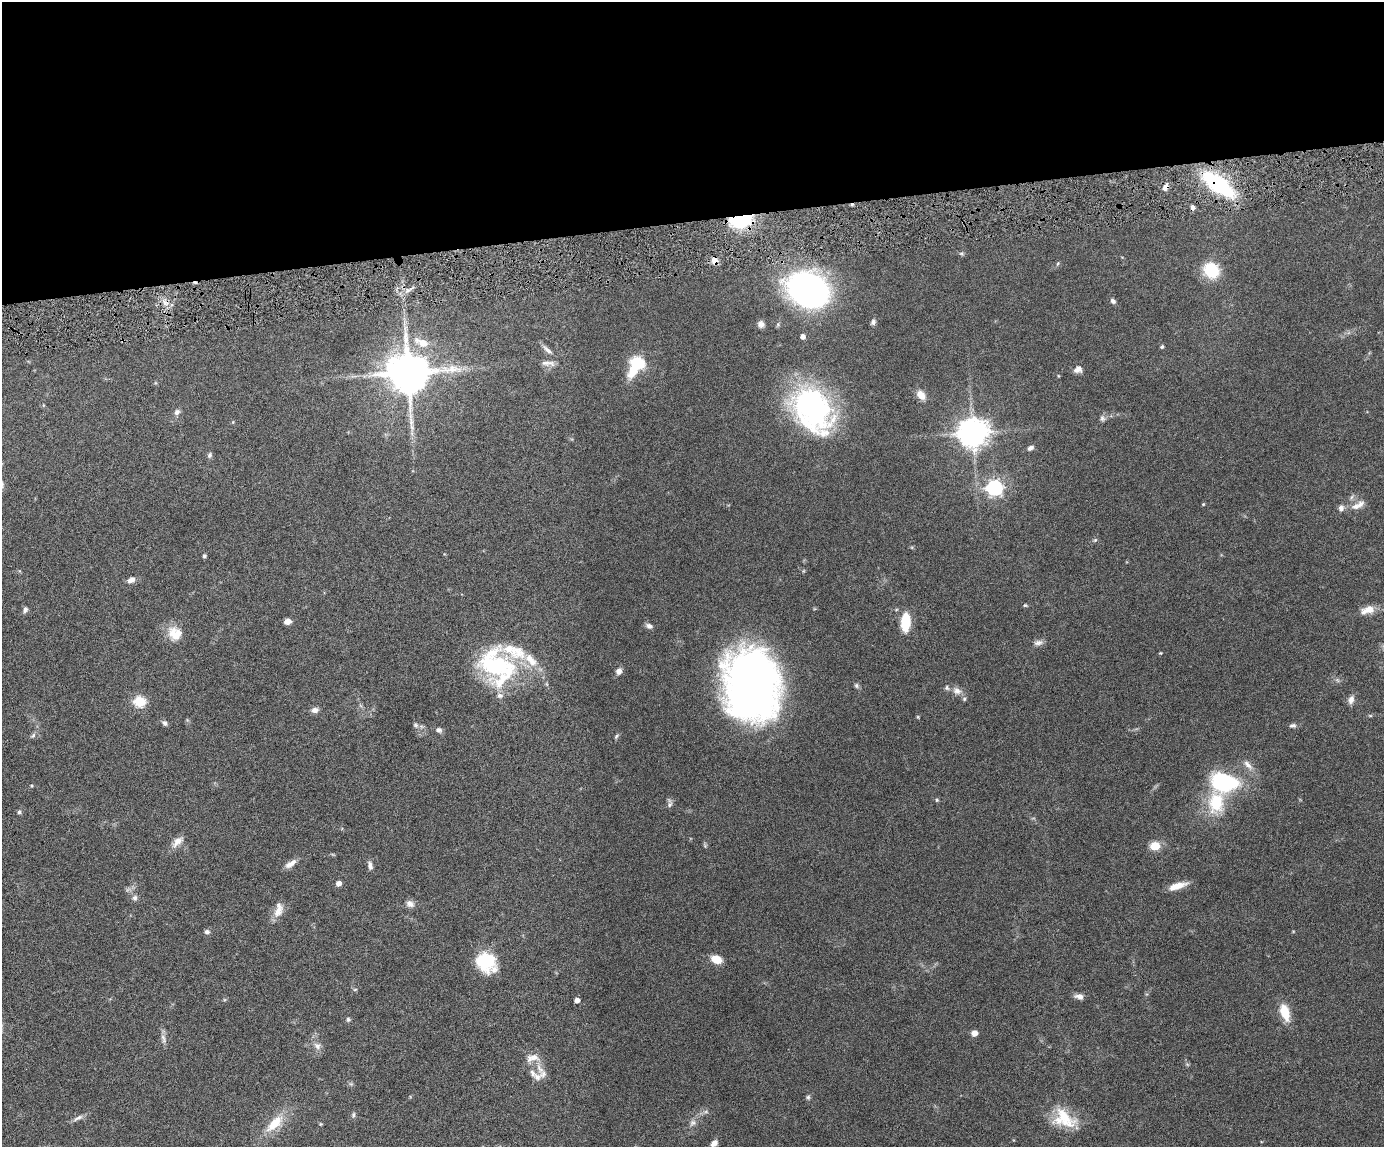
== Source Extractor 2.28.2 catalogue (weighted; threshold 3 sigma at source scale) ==
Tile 2 of 3 x 4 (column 2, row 1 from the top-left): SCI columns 1622-3003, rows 3438-4582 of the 4519 x 4583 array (HDU 1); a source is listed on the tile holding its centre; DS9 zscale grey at full resolution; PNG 1386 x 1149 px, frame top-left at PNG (2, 2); no overlay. Shown black and unused: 19% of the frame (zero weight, under 4 of 8 exposures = <1% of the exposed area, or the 3 px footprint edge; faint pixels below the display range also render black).
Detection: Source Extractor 2.28.2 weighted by HDU 2 'WHT'; one run over the whole footprint, this tile lists its part. Background 0.0445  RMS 0.0037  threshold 0.0153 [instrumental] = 3 sigma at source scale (4.09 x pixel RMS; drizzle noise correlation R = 1.36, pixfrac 0.8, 0.05/0.05 arcsec/px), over >= 5 px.
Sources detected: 120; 1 too faint to see at this stretch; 2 inside a brighter object's white glare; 4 cosmic-ray / hot-pixel residue — not listed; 13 inside a brighter listed object's ellipse — not listed separately; the other 100 listed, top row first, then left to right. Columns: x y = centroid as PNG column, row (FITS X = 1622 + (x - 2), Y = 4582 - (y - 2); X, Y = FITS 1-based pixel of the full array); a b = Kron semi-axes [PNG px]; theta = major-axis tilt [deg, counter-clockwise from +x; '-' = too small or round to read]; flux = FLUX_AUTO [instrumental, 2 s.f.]
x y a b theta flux
1218 184 28 11 -36 46
1165 187 9 6 63 1.8
741 220 24 13 14 20
961 253 7 5 0 0.58
714 261 9 7 -73 2.2
1057 264 6 4 70 0.42
1211 270 14 12 -42 15
807 289 25 19 -24 180
1113 301 6 5 - 1
873 322 7 6 - 0.87
404 323 12 4 85 1.4
761 324 8 7 - 1.4
803 337 4 4 - 1.7
423 343 11 9 -19 4.3
1162 347 5 4 - 0.51
547 350 15 6 -41 1.7
638 362 15 11 -22 11
548 363 20 6 -3 2
1078 369 9 7 23 2.1
408 373 12 12 - 1300
921 395 12 8 -49 3.4
43 405 5 3 - 0.29
812 409 53 37 -57 72
176 412 8 6 39 1.2
1102 418 8 7 - 0.97
972 433 9 8 - 540
1030 448 7 5 30 1.2
210 455 7 6 - 0.83
994 488 7 6 - 95
1352 497 7 4 70 0.65
1203 504 4 3 - 0.33
1356 506 12 8 6 2.3
1341 508 8 6 69 1.4
1095 540 6 4 44 0.51
204 556 4 4 - 0.67
131 580 9 6 23 1.9
1025 605 6 4 -13 0.47
25 609 7 5 63 1
1368 610 19 9 18 3.7
287 621 6 5 - 2.4
905 622 17 8 88 12
649 626 8 6 -25 1.2
172 634 20 13 -82 4.6
1038 643 13 7 11 1.5
1160 653 4 4 - 0.28
500 666 41 28 -12 31
619 671 7 6 - 1.7
752 684 61 46 -80 220
856 686 7 6 - 0.7
957 691 13 9 -31 2.3
500 695 9 7 -4 1.5
1351 700 11 7 74 1.7
139 701 6 5 - 30
315 710 9 7 11 1.5
1370 716 6 4 -1 0.38
918 717 6 3 -72 0.32
164 723 8 6 -54 0.97
415 725 8 5 -41 0.81
1292 725 10 5 10 0.92
439 730 8 7 - 1
33 735 8 5 62 0.72
616 736 7 5 52 0.56
1248 765 17 7 -45 2.3
1224 782 26 17 -11 34
937 800 5 4 - 0.44
1216 803 31 20 88 15
670 804 10 7 66 1.1
19 812 5 5 - 0.62
177 842 19 9 43 2.8
1155 846 8 7 - 5.7
290 864 16 6 33 2.2
370 866 11 6 -78 1.4
339 883 6 5 - 1.5
1177 886 20 6 17 4.6
135 898 8 7 - 1.1
410 904 11 8 -26 1.8
278 911 19 11 55 3.5
207 932 7 6 - 0.92
716 959 10 7 -20 5.3
485 961 21 20 - 16
355 989 6 4 2 0.42
1079 996 11 6 -10 1.8
577 1000 4 4 - 2
1285 1012 14 7 -73 9.4
348 1019 6 6 - 0.64
974 1033 7 6 - 1.7
163 1039 15 6 -72 1.6
317 1046 11 8 -54 1.9
540 1068 19 8 -63 3.5
533 1073 12 7 -59 1.6
351 1084 6 5 - 0.59
808 1097 6 6 - 0.62
706 1112 6 4 -18 0.6
353 1115 7 5 69 0.73
78 1118 16 5 28 1.4
1064 1118 35 18 -43 12
274 1123 27 11 44 8.2
693 1123 10 8 50 1.5
320 1124 5 3 - 0.32
714 1143 9 6 45 1.9
Overlapping masked pixels (flux is a lower limit): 4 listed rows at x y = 1218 184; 1165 187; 741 220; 714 261